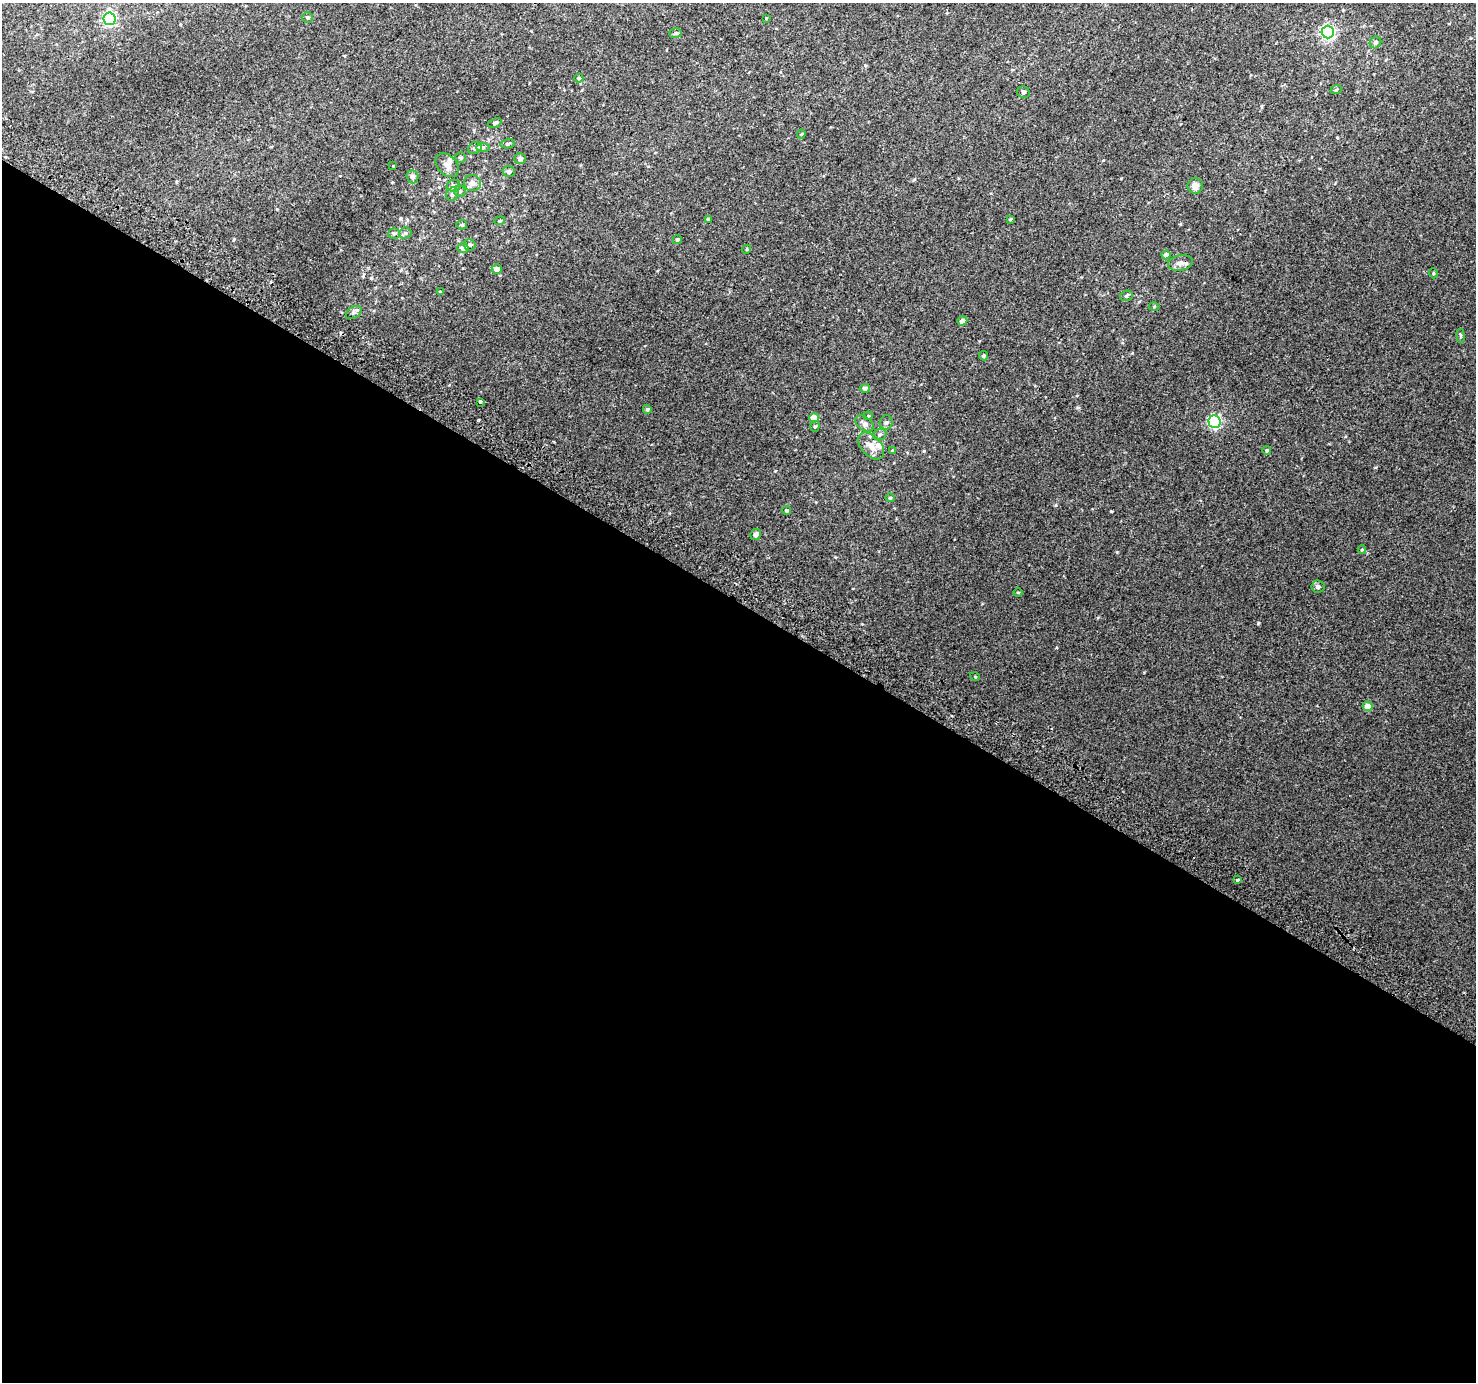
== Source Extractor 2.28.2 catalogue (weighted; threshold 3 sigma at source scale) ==
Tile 14 of 4 x 4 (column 2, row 4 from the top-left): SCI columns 1505-2978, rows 291-1670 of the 5950 x 6035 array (HDU 1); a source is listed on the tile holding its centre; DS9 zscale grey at full resolution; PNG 1478 x 1384 px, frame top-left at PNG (2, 3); each listed source drawn as its Kron ellipse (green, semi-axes under 4 px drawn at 4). Shown black and unused: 57% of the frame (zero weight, under 2 of 3 exposures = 2% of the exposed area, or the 3 px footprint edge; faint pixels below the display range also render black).
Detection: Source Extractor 2.28.2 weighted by HDU 2 'WHT'; one run over the whole footprint, this tile lists its part. Background 0.0128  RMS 0.0073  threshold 0.0328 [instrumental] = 3 sigma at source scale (4.5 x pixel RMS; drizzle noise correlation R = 1.50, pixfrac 1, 0.0396/0.0396 arcsec/px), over >= 5 px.
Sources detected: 69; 1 inside a brighter listed object's ellipse — not listed separately; the other 68 listed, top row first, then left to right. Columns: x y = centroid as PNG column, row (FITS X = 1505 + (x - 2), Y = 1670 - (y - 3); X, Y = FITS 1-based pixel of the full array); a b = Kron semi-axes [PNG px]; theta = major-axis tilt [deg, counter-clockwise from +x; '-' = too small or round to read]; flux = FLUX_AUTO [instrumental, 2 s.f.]
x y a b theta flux
308 17 5 5 - 1.1
766 18 3 3 - 0.56
109 19 6 6 - 110
1328 32 6 6 - 150
676 33 6 5 - 1.3
1375 42 6 5 - 1.5
579 78 4 4 - 0.96
1336 90 6 3 20 0.69
1023 92 6 6 - 1.2
495 123 7 4 22 1.4
801 134 4 4 - 0.75
508 144 7 4 11 1.1
475 148 7 5 35 2.5
483 148 7 4 1 1.3
461 158 5 5 - 1.1
520 159 6 5 - 2.3
447 165 14 9 -48 5.2
393 166 2 2 - 0.47
509 171 6 5 - 1.9
412 177 6 6 - 2.2
472 183 8 8 - 4.1
453 186 7 6 - 1.7
1195 186 8 7 - 4.5
460 191 5 5 - 1.2
452 194 7 6 - 1.9
708 219 4 4 - 0.86
1010 219 4 4 - 0.6
500 221 5 4 - 0.88
462 225 5 4 - 1.1
394 233 6 5 - 1.5
405 233 6 5 - 1.3
677 239 5 4 - 1.6
470 245 6 5 - 1.5
463 248 5 5 - 4.4
747 249 4 3 - 0.65
1166 255 4 4 - 3
1180 263 12 7 10 3.7
497 269 5 4 - 4.9
1433 273 5 3 - 0.58
440 292 4 3 - 0.59
1126 296 6 5 - 1.2
1154 306 5 3 - 0.65
354 312 9 5 31 1.9
962 321 5 4 - 3.4
1460 336 7 3 -82 0.93
984 356 5 4 - 1.1
865 388 5 4 - 2
480 402 4 3 - 6.1
647 409 4 4 - 1.1
868 416 4 4 - 0.75
814 418 5 4 - 8.8
1214 421 6 6 - 110
886 422 7 6 - 1.7
864 424 10 6 -34 3.2
815 426 5 4 - 1
880 434 7 5 19 1.6
871 446 16 9 -47 6.7
1267 450 4 4 - 0.88
893 451 4 4 - 1.3
890 498 4 4 - 0.74
786 510 4 4 - 1.5
756 535 5 5 - 2.8
1362 549 4 4 - 0.82
1318 587 6 6 - 2.1
1018 592 4 3 - 0.57
975 677 5 3 - 0.57
1368 706 5 4 - 7
1237 880 3 3 - 2.3
Unlisted compact peaks at least as high as the median listed source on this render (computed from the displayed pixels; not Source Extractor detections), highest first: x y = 1056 505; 924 451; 1078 407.